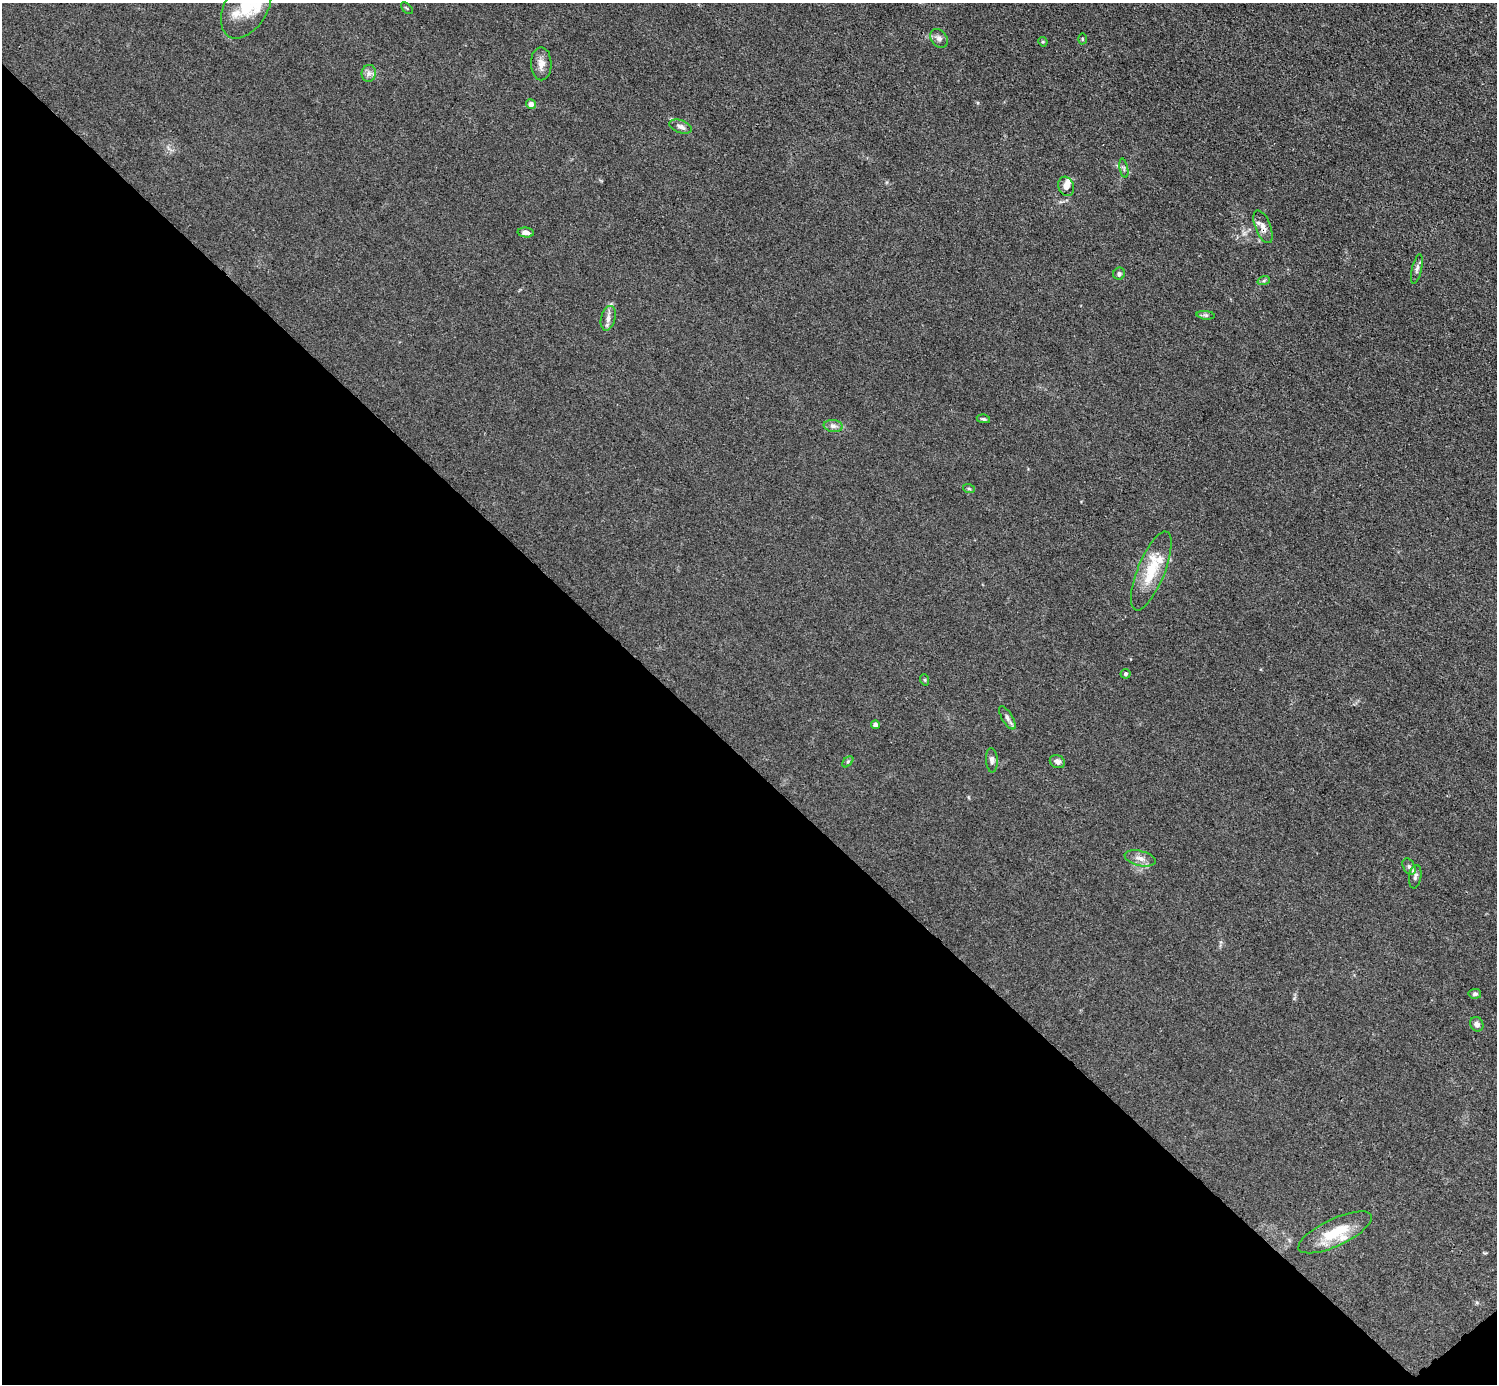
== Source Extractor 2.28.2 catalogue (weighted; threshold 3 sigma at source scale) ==
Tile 14 of 4 x 4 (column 2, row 4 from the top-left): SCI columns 1497-2991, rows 302-1683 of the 5984 x 5984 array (HDU 1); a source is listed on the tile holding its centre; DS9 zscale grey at full resolution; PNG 1499 x 1386 px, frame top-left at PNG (2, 3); each listed source drawn as its Kron ellipse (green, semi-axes under 4 px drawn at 4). Shown black and unused: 45% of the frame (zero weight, under 3 of 4 exposures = <1% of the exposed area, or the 3 px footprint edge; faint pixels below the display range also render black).
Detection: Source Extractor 2.28.2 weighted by HDU 2 'WHT'; one run over the whole footprint, this tile lists its part. Background 0.0445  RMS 0.0054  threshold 0.0244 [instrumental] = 3 sigma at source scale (4.5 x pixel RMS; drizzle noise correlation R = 1.50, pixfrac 1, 0.05/0.05 arcsec/px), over >= 5 px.
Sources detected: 39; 4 inside a brighter listed object's ellipse — not listed separately; the other 35 listed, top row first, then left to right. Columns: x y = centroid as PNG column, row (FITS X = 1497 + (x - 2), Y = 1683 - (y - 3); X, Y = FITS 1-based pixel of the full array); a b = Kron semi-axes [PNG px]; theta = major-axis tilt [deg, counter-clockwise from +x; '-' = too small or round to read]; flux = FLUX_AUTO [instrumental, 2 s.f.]
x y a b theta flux
246 7 35 21 60 20
407 8 7 2 -45 0.48
939 38 10 7 -51 2.3
1082 39 5 3 - 0.54
1043 42 5 4 - 0.56
541 64 16 10 -90 4
369 73 8 7 - 2.1
531 104 5 4 - 2.8
681 127 12 6 -19 2.2
1124 168 10 3 -79 0.82
1066 186 10 7 -71 3.2
1263 227 17 7 -68 3.7
526 232 8 5 -5 2.3
1417 269 15 5 77 1.8
1119 274 6 6 - 1.2
1264 280 6 4 20 0.87
1206 315 9 3 -5 1.1
608 318 12 7 75 3
983 419 7 4 -9 0.92
833 426 9 6 -7 2.2
969 489 6 4 -19 0.72
1151 571 42 13 68 19
1126 674 5 5 - 0.91
925 680 6 3 -72 0.53
1007 718 13 5 -59 1.9
876 725 4 4 - 3
992 760 12 6 -86 1.9
848 762 7 4 44 0.66
1057 762 8 6 -25 1.8
1140 858 16 7 -14 3.5
1409 867 9 5 -63 1.5
1415 877 12 6 80 1.7
1475 994 6 5 - 1
1477 1024 7 6 - 2.5
1335 1232 40 13 25 18
Overlapping masked pixels (flux is a lower limit): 1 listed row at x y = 1263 227
Isophote crosses this tile's border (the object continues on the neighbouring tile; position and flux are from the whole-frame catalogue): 1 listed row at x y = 246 7